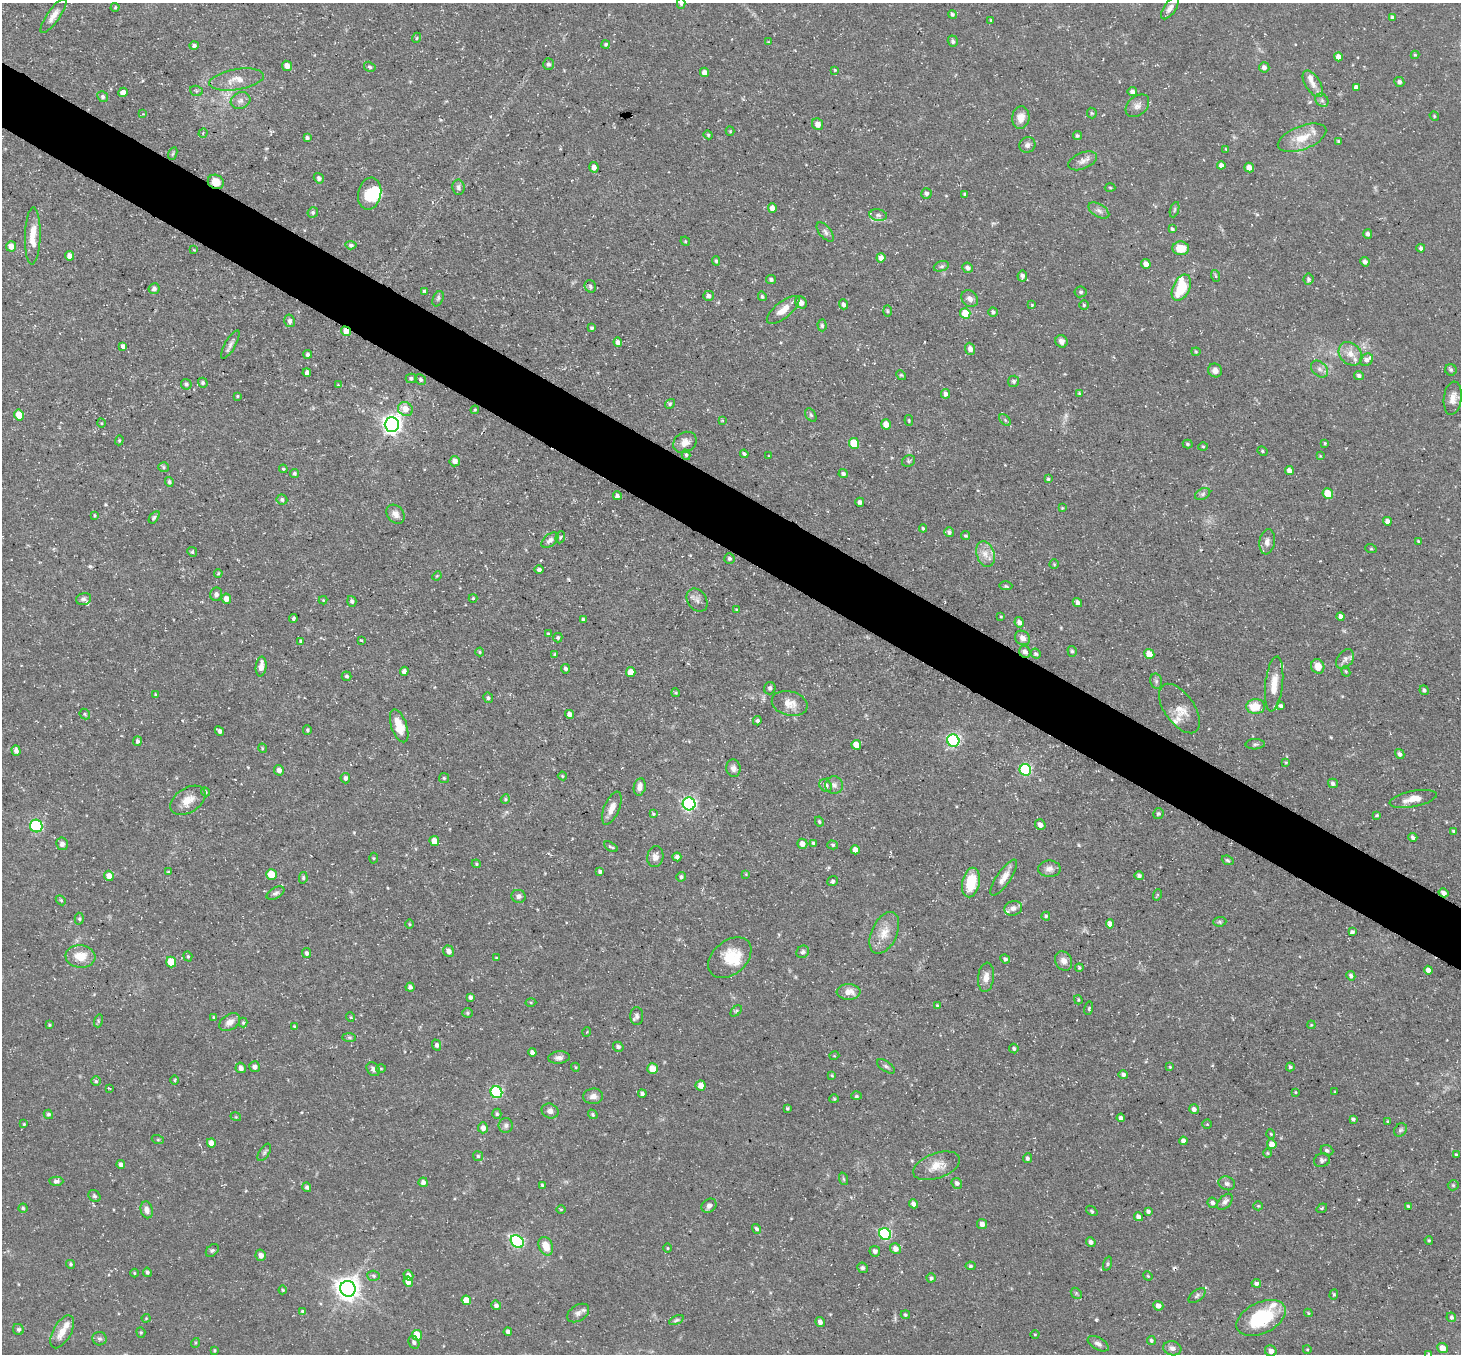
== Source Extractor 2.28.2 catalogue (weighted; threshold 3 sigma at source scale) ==
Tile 11 of 4 x 4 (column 3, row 3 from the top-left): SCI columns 2918-4376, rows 1641-2992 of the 5834 x 5843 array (HDU 1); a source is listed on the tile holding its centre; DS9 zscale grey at full resolution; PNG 1463 x 1356 px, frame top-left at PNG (2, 3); each listed source drawn as its Kron ellipse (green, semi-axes under 4 px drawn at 4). Shown black and unused: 5% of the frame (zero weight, under 3 of 5 exposures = <1% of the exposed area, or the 3 px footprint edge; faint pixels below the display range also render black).
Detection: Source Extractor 2.28.2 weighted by HDU 2 'WHT'; one run over the whole footprint, this tile lists its part. Background 0.0791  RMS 0.0042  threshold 0.0187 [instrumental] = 3 sigma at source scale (4.5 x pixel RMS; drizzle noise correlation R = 1.50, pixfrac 1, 0.05/0.05 arcsec/px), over >= 5 px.
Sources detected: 491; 1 too faint to see at this stretch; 1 inside a brighter object's white glare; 1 cosmic-ray / hot-pixel residue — neither listed nor drawn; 12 inside a brighter listed object's ellipse — not listed separately; the other 476 listed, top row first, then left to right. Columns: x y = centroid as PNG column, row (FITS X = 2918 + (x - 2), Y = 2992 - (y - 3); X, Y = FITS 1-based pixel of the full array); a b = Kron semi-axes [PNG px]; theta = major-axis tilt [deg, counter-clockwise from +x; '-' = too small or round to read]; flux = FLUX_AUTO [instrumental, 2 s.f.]
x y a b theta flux
681 4 5 4 - 0.75
115 7 4 4 - 0.5
1170 8 13 6 55 2.1
952 14 4 4 - 0.78
53 16 20 6 55 3.3
1392 17 4 4 - 0.69
991 20 4 3 - 0.42
416 38 5 3 - 0.37
953 41 6 5 - 1.1
768 42 3 3 - 0.33
606 44 4 4 - 0.53
194 45 5 4 - 0.94
1415 55 4 4 - 0.48
1338 57 4 4 - 2.5
549 64 5 5 - 1
287 66 5 5 - 3.1
370 67 6 4 -31 0.77
1264 67 5 5 - 1.6
835 70 4 3 - 0.41
704 72 4 4 - 2.2
237 80 28 10 9 6.1
1399 82 5 5 - 1.1
1313 84 15 7 -58 2.9
1356 87 4 4 - 1.3
196 91 6 5 - 0.73
123 92 5 4 - 3.2
1132 92 4 4 - 1.7
103 97 6 5 - 0.82
1322 100 7 6 - 1.1
240 101 10 8 26 2.2
1137 106 13 9 42 2.6
1092 113 5 5 - 0.52
143 114 4 3 - 0.34
1434 116 5 4 - 0.49
1021 118 11 8 84 4.2
818 124 6 5 - 2.5
730 131 4 4 - 0.42
203 133 5 4 - 0.49
708 135 5 4 - 0.57
1077 136 4 4 - 0.68
307 138 4 3 - 0.89
1302 138 25 11 21 8.2
1338 141 4 3 - 0.59
1027 145 8 7 - 1.5
1226 149 4 4 - 0.4
173 154 6 4 69 0.64
1083 161 15 8 23 2.5
1221 165 4 4 - 1.8
594 167 5 4 - 2
1249 167 5 4 - 2.5
319 178 5 5 - 1.1
216 182 8 7 - 5.4
458 187 8 6 -82 1.1
1110 188 5 3 - 0.4
926 193 5 5 - 1.1
370 194 16 11 79 9.5
965 194 4 3 - 0.54
772 208 5 4 - 2.6
1174 210 8 3 71 0.67
1099 211 11 6 -32 1.7
313 212 5 5 - 0.75
878 215 9 5 -10 1.3
1172 229 3 3 - 0.65
825 232 11 6 -50 1.4
1368 234 5 4 - 0.99
33 236 28 8 88 6.6
685 241 5 4 - 0.51
351 245 5 3 - 0.91
11 246 5 5 - 3.2
1181 248 8 6 -3 8
1421 248 4 3 - 1.1
194 250 4 3 - 0.34
70 256 5 4 - 2.5
881 258 4 4 - 2.5
716 261 5 4 - 0.73
1365 262 5 4 - 1.5
1146 264 5 4 - 2.3
941 266 8 5 19 0.88
968 268 5 5 - 1.6
1022 276 5 4 - 1.5
1216 276 6 3 -70 0.49
771 279 5 4 - 0.94
1308 279 5 5 - 1
590 286 6 5 - 0.98
1181 288 14 8 65 15
154 289 6 5 - 1.5
424 291 4 3 - 0.59
1081 292 6 5 - 0.93
709 296 5 5 - 1.4
762 296 5 4 - 0.71
438 299 8 5 67 0.85
970 299 9 7 -47 1.9
801 302 6 5 - 2.1
843 304 5 4 - 1.1
1032 305 4 4 - 0.4
1084 305 5 4 - 0.56
783 310 20 8 39 4.7
887 311 6 4 -89 0.62
993 312 5 4 - 0.96
965 314 5 5 - 10
290 321 6 5 - 1.3
822 325 6 4 -87 0.76
592 328 4 3 - 0.68
346 331 5 4 - 4
1062 341 6 5 - 2
618 342 4 4 - 1.9
230 344 16 5 60 1.8
123 346 4 3 - 1.1
970 349 6 5 - 1.8
1196 352 4 4 - 0.44
308 354 4 4 - 1.1
1350 354 13 10 -45 4.1
1366 360 7 6 - 1.8
1319 369 10 7 -43 1.7
1215 370 7 6 - 2.2
1451 370 6 5 - 0.81
307 373 4 3 - 1.3
901 375 5 4 - 0.53
1359 376 5 4 - 1.1
411 378 5 5 - 0.96
421 380 6 5 - 0.88
1014 381 5 5 - 0.88
203 383 5 4 - 0.79
186 384 5 5 - 1
338 385 3 3 - 0.31
1079 393 4 3 - 0.38
946 394 5 4 - 1.3
237 396 3 3 - 0.43
1453 398 16 9 83 3.5
670 404 5 4 - 0.68
405 409 8 6 -39 4.2
475 410 4 3 - 0.41
19 415 5 5 - 8
811 415 7 5 -59 0.78
722 420 3 2 - 0.37
909 420 5 4 - 0.48
1005 420 7 4 -46 0.74
101 423 5 3 - 0.37
392 424 7 7 - 240
886 424 5 5 - 3.2
119 440 5 4 - 0.5
685 442 12 10 31 3.3
854 443 5 5 - 15
1325 443 3 3 - 0.46
1188 444 5 4 - 0.61
1203 447 5 3 - 0.43
1262 451 5 4 - 0.57
744 454 4 3 - 0.86
686 455 5 4 - 0.71
769 456 3 2 - 0.26
1320 456 4 4 - 0.36
455 461 5 5 - 2.5
908 461 7 5 25 0.81
164 467 5 5 - 0.68
283 469 4 4 - 0.54
1289 471 4 4 - 2.4
294 473 5 4 - 0.74
843 474 5 4 - 0.91
1048 479 4 4 - 0.53
169 482 5 4 - 0.86
1203 494 8 5 28 1
1328 494 5 5 - 10
617 496 4 4 - 0.94
282 500 5 5 - 0.93
860 502 4 4 - 1.4
1062 508 3 3 - 0.39
395 514 10 8 -49 2.3
95 515 4 3 - 0.46
154 517 7 4 53 0.75
1387 521 4 4 - 1.8
923 528 4 4 - 0.59
949 532 5 4 - 1.1
965 536 4 4 - 0.64
560 537 6 4 69 0.7
550 540 10 6 39 1.5
1418 541 4 3 - 0.48
1267 542 12 7 81 2.4
1371 549 6 3 -18 0.47
192 552 5 4 - 0.55
985 554 13 9 -71 3.8
729 558 5 5 - 0.86
1054 564 4 4 - 0.38
539 570 4 4 - 0.98
218 573 4 3 - 0.49
437 576 5 4 - 0.4
1006 586 7 3 -2 0.57
216 594 7 6 - 1.4
473 598 4 4 - 0.45
84 599 8 5 14 1.1
226 599 5 5 - 2.6
323 600 4 4 - 0.38
697 600 12 9 -55 2
352 601 5 4 - 1
1077 602 5 4 - 1.5
737 610 3 3 - 0.41
1001 616 4 2 - 0.33
1341 616 4 4 - 1.5
293 618 4 3 - 0.79
583 620 4 3 - 1.1
1019 622 5 4 - 1.6
548 634 4 4 - 0.52
558 638 5 4 - 0.76
1023 638 8 6 -36 2.2
361 640 4 2 - 0.38
300 641 4 3 - 0.51
1072 651 5 4 - 0.77
480 652 4 4 - 0.45
1025 652 6 5 - 1.7
555 654 3 2 - 0.43
1036 654 5 4 - 0.7
1149 654 5 5 - 5.1
1345 659 11 7 55 1.8
261 666 10 5 84 3.7
1318 666 7 6 - 4.1
565 669 5 4 - 0.97
404 671 4 4 - 1.2
1346 671 5 4 - 0.5
631 672 5 4 - 3.9
347 676 5 4 - 0.81
1156 681 8 5 -78 0.94
1274 684 27 8 83 6.2
770 688 6 5 - 0.91
1424 690 5 4 - 0.92
676 693 4 3 - 0.43
155 695 4 3 - 0.5
488 698 5 5 - 0.92
790 703 18 12 -14 4.9
1281 706 4 3 - 1.1
1256 707 9 7 0 8.1
1179 708 28 15 -55 6.6
85 714 6 4 -48 0.72
569 714 4 4 - 1.7
757 721 5 3 - 0.72
399 726 17 7 -71 6.8
307 730 5 4 - 0.61
219 731 5 3 - 1.2
137 741 5 4 - 1.1
953 741 6 6 - 72
1255 744 9 5 2 0.94
856 745 5 4 - 6
262 748 5 3 - 0.45
16 750 5 4 - 1.5
1400 754 5 4 - 1.3
1286 762 4 4 - 0.41
733 768 9 7 -83 1.8
279 770 5 5 - 1.8
1025 770 6 5 - 47
562 776 4 4 - 0.47
345 778 5 4 - 1.2
444 778 5 5 - 0.55
1333 783 5 4 - 1.2
826 785 7 5 -52 2.3
834 785 9 8 - 1.8
640 787 9 6 78 2.5
205 792 5 4 - 0.57
505 799 5 4 - 0.56
1413 799 24 8 11 5.2
188 800 19 12 32 5.5
689 804 6 6 - 83
612 808 17 7 67 3.9
653 814 3 3 - 0.43
1158 814 6 5 - 0.71
1377 815 4 4 - 0.54
819 822 5 4 - 0.6
1040 825 5 5 - 1.8
36 826 6 6 - 47
1454 831 4 3 - 0.73
1413 837 4 3 - 1.1
434 841 5 4 - 4.1
813 843 4 4 - 0.57
62 844 6 6 - 1.7
802 844 5 5 - 2.2
833 845 5 4 - 0.67
611 847 7 3 -29 0.76
855 850 4 4 - 2.8
655 857 10 8 79 2.5
677 857 4 4 - 1.7
373 858 5 3 - 0.45
1228 860 6 4 -21 0.63
476 864 5 4 - 0.49
1049 869 11 8 0 2.1
600 871 4 3 - 0.92
168 872 4 3 - 0.46
271 874 5 5 - 8.8
746 874 4 3 - 0.35
109 876 5 4 - 3
1139 876 5 4 - 1.3
681 877 5 4 - 0.96
1004 877 21 7 55 3.5
303 878 6 4 79 0.7
832 881 5 4 - 0.78
971 882 15 8 78 13
275 893 10 5 30 1.1
1444 893 5 4 - 1.9
1157 895 6 3 72 0.42
518 896 7 6 - 1.4
61 900 5 4 - 0.58
1013 908 9 7 16 2.1
1046 916 4 4 - 0.68
79 919 6 4 -87 0.64
1220 922 6 4 5 0.68
409 924 5 3 - 0.41
1110 924 4 4 - 2.5
1352 932 4 3 - 0.92
884 933 22 12 65 6.6
449 951 6 5 - 2.1
803 952 7 6 - 0.91
307 953 5 4 - 0.8
80 956 15 11 -6 7.4
188 956 5 4 - 0.53
496 958 3 2 - 0.33
730 958 24 16 40 11
1005 959 5 4 - 0.97
1064 961 10 8 -60 2.6
171 962 5 5 - 11
1079 968 4 3 - 0.52
1428 970 4 4 - 1.8
1351 976 5 4 - 0.98
986 977 14 8 83 3.4
410 987 4 4 - 1.2
849 992 12 8 -1 4.1
470 997 4 3 - 1.1
1078 1000 4 3 - 0.47
531 1003 5 3 - 0.44
937 1005 4 3 - 0.41
1089 1008 7 4 78 0.55
736 1011 6 4 44 0.6
468 1013 5 4 - 0.63
637 1016 9 6 90 1.2
214 1017 4 3 - 0.4
350 1017 5 3 - 0.38
98 1021 6 4 73 0.69
230 1022 11 7 34 2.8
243 1023 5 4 - 0.55
49 1025 3 2 - 0.44
1311 1025 4 3 - 0.39
294 1026 4 3 - 0.46
587 1032 4 3 - 0.32
349 1037 7 4 -1 0.69
436 1045 5 4 - 0.97
618 1047 5 4 - 1.2
1014 1049 5 4 - 0.74
532 1052 4 4 - 1.6
834 1056 5 3 - 0.37
559 1057 11 6 5 1.7
886 1066 10 5 -34 0.98
255 1067 5 5 - 1.7
575 1067 4 3 - 0.33
1170 1067 3 3 - 0.36
1290 1067 4 4 - 0.86
241 1068 5 5 - 1.8
373 1069 7 6 - 1.2
381 1069 5 3 - 0.4
652 1069 5 5 - 7.5
1123 1074 5 4 - 1.1
832 1076 4 3 - 0.38
175 1080 5 3 - 0.47
96 1081 5 5 - 0.67
701 1085 5 5 - 2.9
109 1088 4 2 - 0.34
496 1092 6 5 - 52
1295 1092 4 2 - 0.37
1335 1092 4 2 - 0.34
642 1094 4 3 - 1.3
593 1096 10 7 6 2.2
856 1096 5 2 - 0.45
834 1099 4 4 - 0.49
787 1108 3 3 - 0.51
1194 1109 5 4 - 1.5
550 1111 8 7 - 2
48 1114 5 4 - 0.77
497 1114 5 4 - 0.68
593 1114 5 4 - 0.58
236 1117 5 3 - 0.39
1121 1118 4 4 - 1.4
1353 1119 4 3 - 0.78
1388 1121 4 4 - 0.52
24 1124 2 2 - 0.39
1207 1124 4 4 - 0.45
506 1125 7 7 - 1.2
483 1128 5 5 - 2.1
1400 1130 7 5 49 0.92
1271 1134 5 3 - 0.39
158 1140 6 4 -18 0.45
1183 1141 4 4 - 1.9
211 1143 4 4 - 2.6
1272 1144 5 4 - 2.8
1327 1150 6 5 - 1
264 1152 10 5 57 1
1268 1153 5 3 - 0.37
1456 1154 3 3 - 0.36
478 1156 5 4 - 0.76
1027 1158 5 4 - 0.93
1322 1160 8 6 16 1.3
121 1165 4 4 - 1.8
936 1166 24 12 19 6
844 1179 6 4 -70 0.62
56 1181 7 4 1 1.3
423 1182 4 4 - 1.6
957 1183 6 5 - 1.3
1227 1183 8 6 -18 1.3
542 1185 4 4 - 0.46
1453 1185 5 5 - 0.59
307 1187 5 4 - 0.96
94 1196 6 5 - 0.92
1225 1202 9 6 48 1.4
1212 1203 5 5 - 1.4
914 1204 4 4 - 1.8
709 1206 8 6 40 1.4
1258 1206 5 4 - 0.55
1408 1206 4 3 - 0.71
23 1208 4 4 - 0.67
1322 1208 5 3 - 0.57
561 1209 4 3 - 0.39
147 1210 8 6 -76 2.2
1092 1211 6 3 -37 0.61
1148 1211 4 3 - 1.1
1138 1217 5 4 - 1.8
982 1224 5 5 - 2
757 1229 5 4 - 0.94
885 1234 6 5 - 48
1429 1240 4 3 - 0.46
517 1241 7 5 -42 57
1091 1242 5 4 - 1.3
546 1246 10 7 -66 6
668 1248 5 3 - 0.39
895 1249 6 5 - 2.4
212 1250 7 5 46 0.8
875 1251 5 5 - 1.5
261 1255 6 5 - 1.9
70 1264 4 4 - 0.67
1107 1264 7 3 71 0.59
970 1266 5 4 - 0.7
862 1268 5 5 - 0.97
147 1272 5 4 - 0.84
134 1273 4 3 - 0.34
408 1275 5 4 - 1.9
374 1276 6 5 - 0.8
1148 1276 5 4 - 0.41
931 1278 4 4 - 0.71
408 1282 5 4 - 3.5
1256 1283 5 4 - 1.2
348 1289 8 7 - 380
283 1290 4 4 - 0.41
1076 1293 6 4 -46 0.62
1197 1295 10 5 38 0.99
1334 1295 5 4 - 0.5
466 1300 5 4 - 5.5
496 1305 5 4 - 1.5
1158 1306 5 4 - 2.2
302 1311 4 4 - 0.71
578 1313 12 7 33 2
1308 1313 4 3 - 0.45
905 1315 5 4 - 0.6
1451 1317 5 4 - 0.81
146 1318 4 4 - 0.37
1261 1318 26 15 26 27
676 1320 8 4 25 0.74
820 1322 5 4 - 1.6
18 1329 6 5 - 0.84
62 1332 18 9 60 5.2
141 1332 5 4 - 0.56
508 1332 4 4 - 1.4
1035 1334 4 3 - 0.38
417 1335 5 5 - 8.8
99 1339 7 7 - 1.1
1151 1340 4 4 - 0.81
414 1342 6 5 - 1.3
195 1343 5 3 - 0.42
1098 1344 11 6 -29 1.7
1172 1348 9 7 -16 1.9
1442 1348 5 5 - 3.5
1307 1349 4 3 - 0.35
214 1350 4 3 - 0.41
1271 1351 6 5 - 2.1
1429 1354 4 4 - 0.57
Overlapping masked pixels (flux is a lower limit): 4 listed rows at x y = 216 182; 346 331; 1025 652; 1444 893
Isophote crosses this tile's border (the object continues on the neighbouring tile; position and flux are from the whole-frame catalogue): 2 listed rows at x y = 681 4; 1429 1354